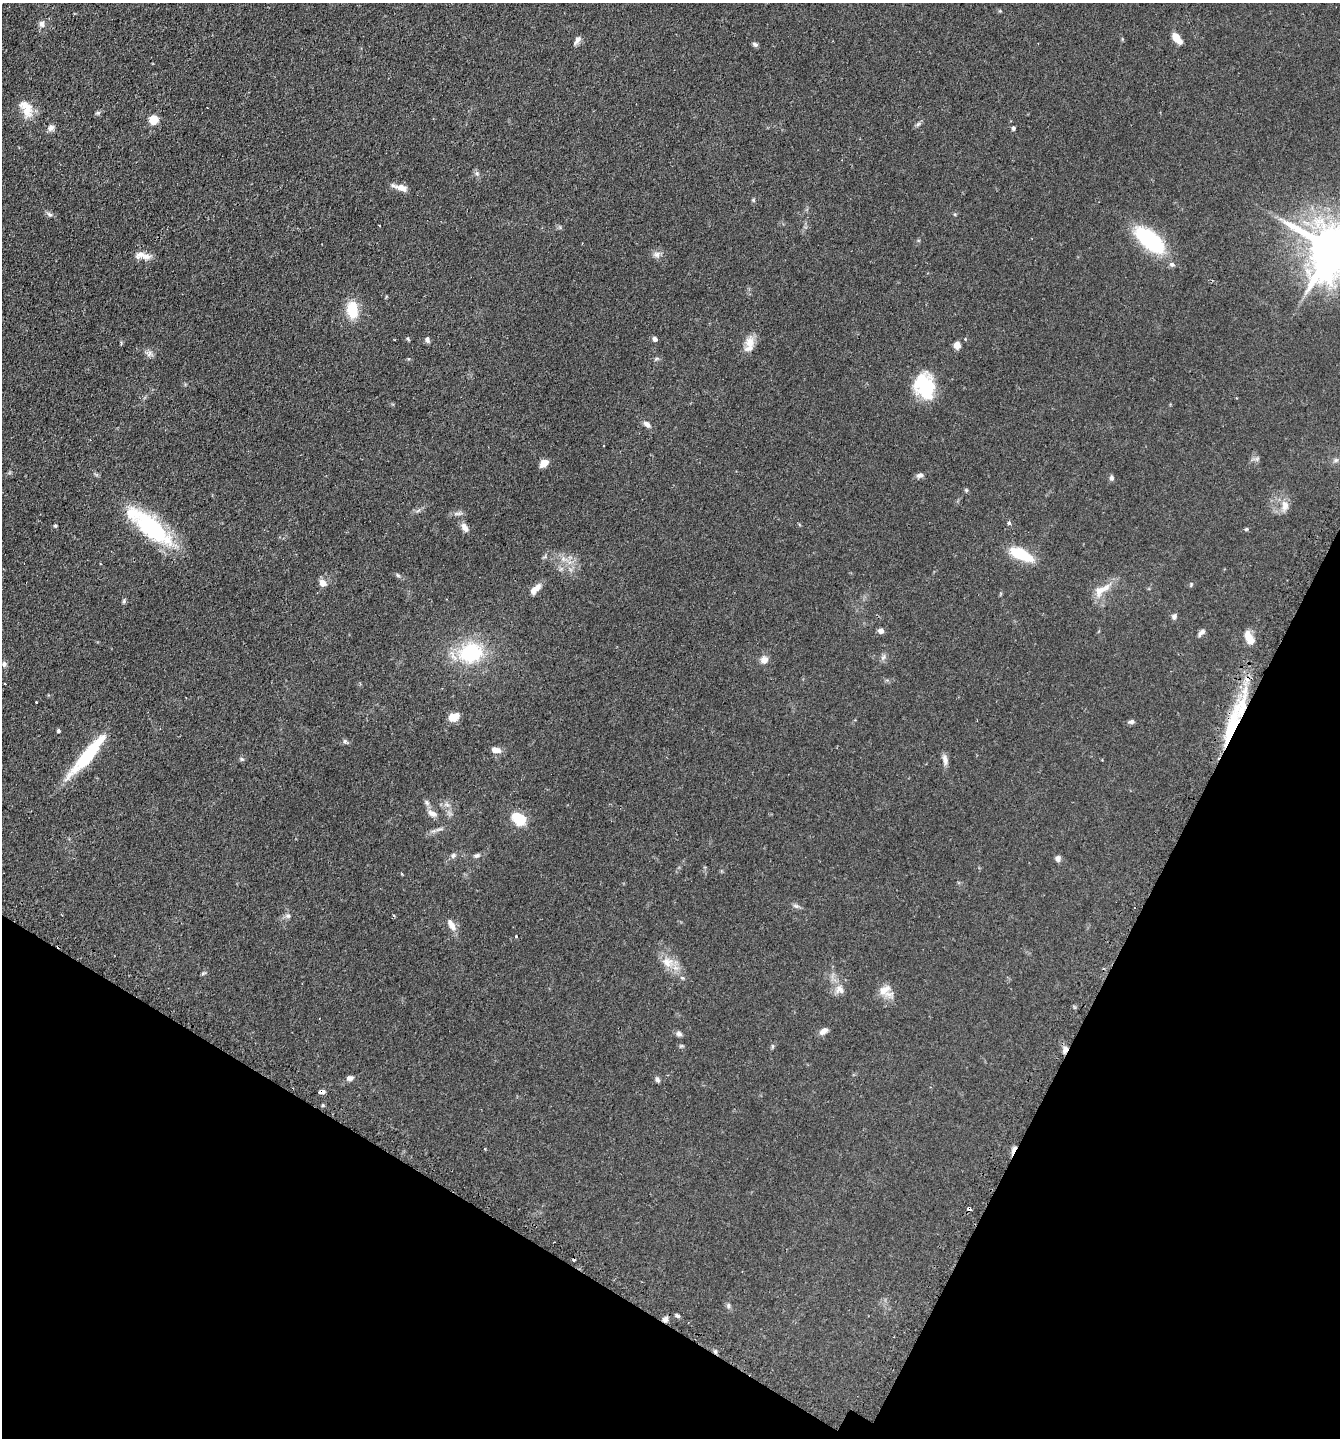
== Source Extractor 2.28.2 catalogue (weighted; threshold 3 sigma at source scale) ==
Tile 15 of 4 x 4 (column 3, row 4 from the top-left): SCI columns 2854-4191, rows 45-1480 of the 5845 x 5832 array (HDU 1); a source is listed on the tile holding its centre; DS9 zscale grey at full resolution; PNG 1342 x 1440 px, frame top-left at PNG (2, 3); no overlay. Shown black and unused: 23% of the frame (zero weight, under 2 of 3 exposures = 4% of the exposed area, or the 3 px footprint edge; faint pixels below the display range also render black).
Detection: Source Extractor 2.28.2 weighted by HDU 2 'WHT'; one run over the whole footprint, this tile lists its part. Background 0.0788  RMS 0.0065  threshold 0.0291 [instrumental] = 3 sigma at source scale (4.5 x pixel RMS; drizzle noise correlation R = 1.50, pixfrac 1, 0.05/0.05 arcsec/px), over >= 5 px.
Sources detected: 105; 5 cosmic-ray / hot-pixel residue — not listed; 4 inside a brighter listed object's ellipse — not listed separately; the other 96 listed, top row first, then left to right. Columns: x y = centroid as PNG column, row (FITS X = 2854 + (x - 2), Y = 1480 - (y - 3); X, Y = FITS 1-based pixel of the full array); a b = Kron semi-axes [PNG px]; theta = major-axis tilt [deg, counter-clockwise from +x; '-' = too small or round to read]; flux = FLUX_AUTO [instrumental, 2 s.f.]
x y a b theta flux
1000 11 6 4 -18 0.65
41 24 8 7 - 2.4
1177 38 11 6 -50 9.4
577 40 12 5 63 2.3
755 44 8 5 -21 1.4
26 111 22 11 -60 8.2
98 113 7 4 1 1
154 119 6 5 - 21
918 124 8 5 45 1.3
51 128 10 8 31 2.4
1013 128 4 4 - 1.5
477 173 6 6 - 1.3
400 187 21 7 -15 5.2
753 200 5 4 - 0.74
49 214 9 5 -36 1.6
379 225 3 2 - 0.4
1150 240 26 12 -40 74
1332 249 16 15 - 3200
657 254 9 8 - 2.7
146 256 15 8 3 4.5
1172 264 7 6 - 1.6
352 310 21 13 -86 16
408 339 6 3 -46 0.73
427 339 9 6 -81 1.5
655 339 5 4 - 2.3
749 342 17 13 88 7.1
957 345 5 5 - 9
149 354 10 7 56 2.5
656 359 6 4 19 0.92
925 386 24 19 -73 38
647 424 10 6 -38 2.8
1257 459 7 6 - 1.5
1336 460 8 6 16 1.7
544 463 7 6 - 7.3
920 475 8 6 18 2.2
1112 478 7 6 - 1.6
966 490 5 5 - 0.82
1285 506 15 10 88 5.3
1009 523 4 3 - 1.8
55 525 4 4 - 0.89
152 528 50 20 -40 63
465 528 12 7 -54 3.5
1246 529 6 4 22 0.85
1021 554 29 11 -26 20
398 575 7 4 -45 1
323 583 9 7 -49 4.2
1191 584 7 3 85 0.64
535 589 15 7 43 5.6
1101 590 28 11 35 9.4
124 601 6 4 89 0.97
1174 616 8 5 76 1.7
881 631 5 5 - 4
1201 632 11 5 47 2.2
1249 638 15 8 -62 7.6
471 653 23 19 12 45
883 657 9 6 49 1.9
764 660 9 8 - 4
4 664 8 5 -83 1.6
5 684 3 2 - 0.84
36 702 2 2 - 0.47
454 717 9 6 21 10
1131 722 8 5 9 1.6
1231 727 62 13 72 44
59 731 4 3 - 1.4
345 741 6 5 - 1.2
496 750 11 7 -11 4
87 755 56 11 50 38
242 759 5 5 - 1
945 759 15 6 -76 3
427 803 8 7 - 1.7
447 805 7 4 -19 1.5
432 814 13 7 -28 3.8
519 819 19 14 -35 14
439 829 12 4 20 1.9
453 855 7 6 - 1.6
476 855 9 6 16 1.7
1058 859 8 7 - 2.1
796 906 8 5 -25 1.6
288 916 6 6 - 1.4
451 925 16 8 -60 4.8
516 936 3 3 - 0.99
667 962 18 14 -24 9.1
203 973 7 4 19 0.82
840 990 13 10 -43 4.9
884 990 20 11 33 6.6
824 1031 11 6 36 3.5
679 1034 8 6 -21 1.8
772 1046 6 4 -90 0.83
1065 1049 8 7 - 2.8
350 1078 8 6 10 2.3
657 1079 7 6 - 1.5
1013 1150 15 4 68 2.5
969 1209 4 3 - 7.1
728 1306 8 5 -89 1.4
678 1316 6 5 - 1.2
665 1319 7 7 - 2.4
Overlapping masked pixels (flux is a lower limit): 5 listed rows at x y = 1231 727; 1065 1049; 1013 1150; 969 1209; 665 1319
Isophote crosses this tile's border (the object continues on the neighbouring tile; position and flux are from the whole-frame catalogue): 1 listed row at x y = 1332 249